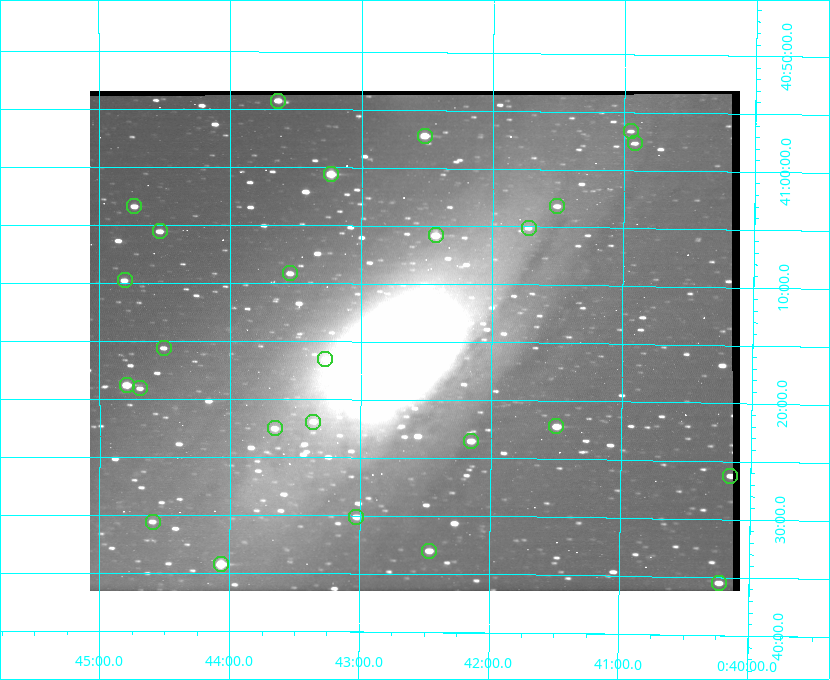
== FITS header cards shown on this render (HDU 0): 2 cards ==
NAXIS1  =                  650 / Width of table row in bytes
NAXIS2  =                  500 / Number of rows in table

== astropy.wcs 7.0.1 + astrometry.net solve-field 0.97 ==
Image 650 x 500 px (HDU 0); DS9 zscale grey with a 90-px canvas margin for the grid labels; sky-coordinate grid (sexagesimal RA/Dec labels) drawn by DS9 from the SOLVED WCS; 26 Tycho-2 reference stars matched to detected sources circled (green)
Header WCS: none
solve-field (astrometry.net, Tycho-2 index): SOLVED blind (the file carries no WCS)
Solved WCS: RA---TAN-SIP/DEC--TAN-SIP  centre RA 00:42:35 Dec +41:15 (10.65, +41.25 deg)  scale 5.18 arcsec/px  FOV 56.1' x 43.1'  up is +180 deg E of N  parity flipped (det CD > 0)
(file carries no celestial WCS; the grid is the blind solution)
Tycho-2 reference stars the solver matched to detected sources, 26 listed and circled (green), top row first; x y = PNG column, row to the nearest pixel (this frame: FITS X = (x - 90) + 1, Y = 500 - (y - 91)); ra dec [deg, ICRS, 3 dp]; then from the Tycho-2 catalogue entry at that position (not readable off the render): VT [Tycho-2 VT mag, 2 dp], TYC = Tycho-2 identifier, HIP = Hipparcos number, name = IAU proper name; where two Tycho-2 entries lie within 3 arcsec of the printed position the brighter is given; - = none
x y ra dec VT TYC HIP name
278 101 10.910 +40.904 10.39 2801-1024-1 - -
631 131 10.238 +40.944 11.79 2801-2058-1 - -
425 136 10.629 +40.954 9.37 2801-2009-1 3333 -
635 143 10.230 +40.961 11.47 2801-2047-1 - -
331 174 10.809 +41.009 9.29 2801-2078-1 - -
134 206 11.183 +41.057 10.65 2801-1540-1 - -
557 206 10.377 +41.053 11.36 2801-2079-1 - -
529 228 10.431 +41.085 11.65 2801-2062-1 - -
160 231 11.135 +41.093 10.71 2801-1503-1 - -
436 235 10.609 +41.097 10.73 2801-2063-1 - -
290 273 10.886 +41.153 10.99 2801-2037-1 - -
125 280 11.202 +41.163 10.95 2801-1544-1 - -
164 348 11.127 +41.260 11.28 2805-390-1 - -
325 359 10.818 +41.276 11.21 2805-2125-1 - -
127 385 11.198 +41.314 9.30 2805-117-1 - -
140 388 11.172 +41.318 11.25 2805-108-1 - -
313 422 10.841 +41.366 11.19 2805-2131-1 - -
556 426 10.374 +41.370 10.16 2805-213-1 - -
275 428 10.914 +41.376 10.74 2805-2142-1 - -
471 441 10.538 +41.392 10.59 2805-2135-1 - -
730 476 10.038 +41.438 10.94 2805-517-1 - -
356 517 10.757 +41.502 11.21 2805-2136-1 - -
153 522 11.148 +41.510 11.65 2805-2178-1 - -
429 551 10.616 +41.550 10.67 2805-2192-1 - -
221 564 11.016 +41.571 9.16 2805-2199-1 3447 -
719 583 10.058 +41.591 11.18 2805-663-1 - -